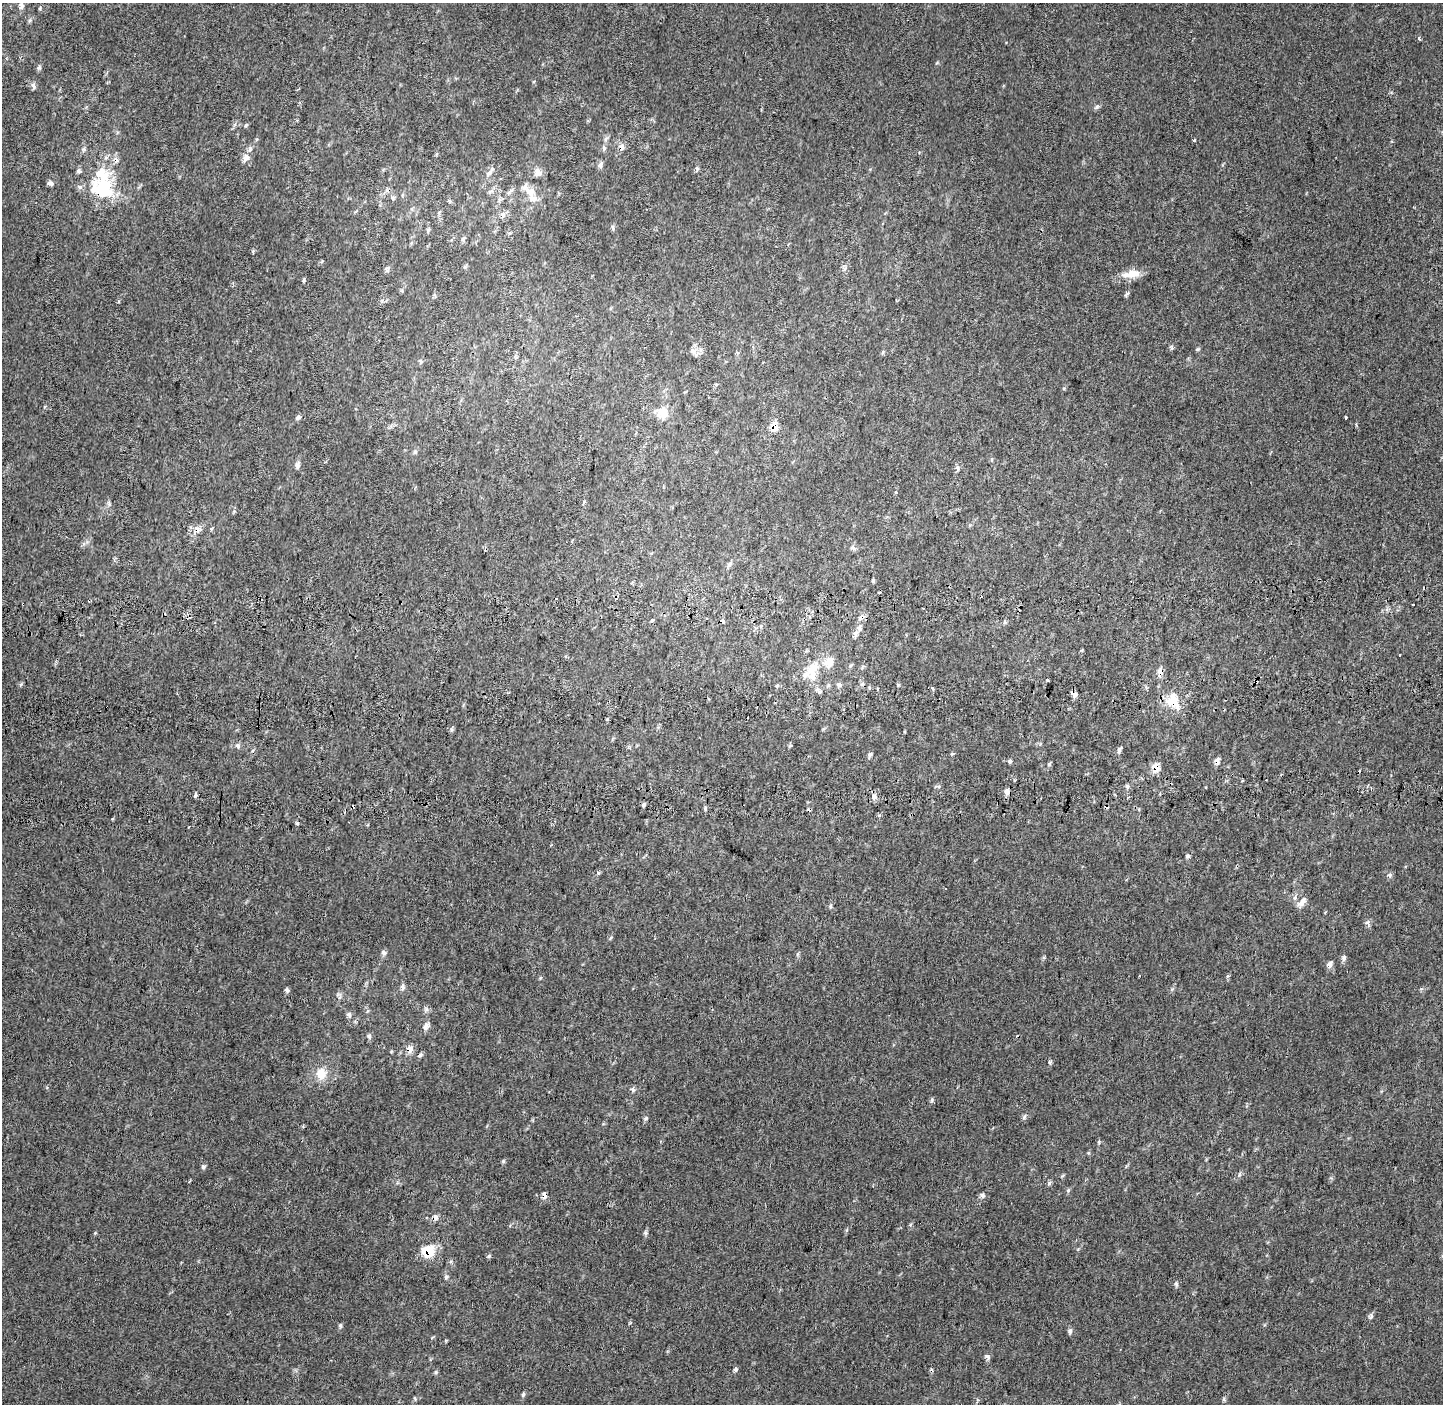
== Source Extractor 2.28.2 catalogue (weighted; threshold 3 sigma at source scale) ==
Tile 5 of 3 x 3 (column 2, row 2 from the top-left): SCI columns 1484-2924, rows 1685-3086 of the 4398 x 4771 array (HDU 1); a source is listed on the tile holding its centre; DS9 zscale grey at full resolution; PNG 1445 x 1406 px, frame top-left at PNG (2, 3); no overlay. Shown black and unused: <1% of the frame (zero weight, under 2 of 3 exposures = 6% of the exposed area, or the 3 px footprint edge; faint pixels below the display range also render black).
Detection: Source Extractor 2.28.2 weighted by HDU 2 'WHT'; one run over the whole footprint, this tile lists its part. Background 0.009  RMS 0.0058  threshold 0.026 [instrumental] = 3 sigma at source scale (4.5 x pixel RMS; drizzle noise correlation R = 1.50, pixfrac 1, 0.0396/0.0396 arcsec/px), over >= 5 px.
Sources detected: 141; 14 cosmic-ray / hot-pixel residue — not listed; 8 inside a brighter listed object's ellipse — not listed separately; the other 119 listed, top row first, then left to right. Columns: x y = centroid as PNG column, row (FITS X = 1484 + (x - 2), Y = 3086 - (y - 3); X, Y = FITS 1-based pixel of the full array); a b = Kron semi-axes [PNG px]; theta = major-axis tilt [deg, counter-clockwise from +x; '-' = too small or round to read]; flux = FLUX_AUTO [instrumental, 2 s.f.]
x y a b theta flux
21 6 9 7 -80 2
40 8 5 3 - 0.61
1419 38 4 3 - 1.1
39 68 6 5 - 1.1
33 85 8 5 -62 1.6
1096 107 8 5 28 1.2
246 125 6 4 44 0.7
1194 141 4 3 - 0.61
621 147 9 7 -77 2.5
604 148 7 5 -71 1.1
246 158 10 8 69 3.9
115 160 9 6 -62 2.1
600 165 9 5 -85 1.7
697 168 7 4 -64 0.94
79 171 5 5 - 1.1
538 172 12 8 -48 3.6
489 173 12 6 41 2.6
50 183 8 5 -18 1.7
103 189 32 27 89 36
530 191 13 12 - 5.8
490 192 8 5 28 1.4
509 192 15 5 35 2.3
393 198 6 5 - 1.1
503 215 9 6 -70 2.1
613 228 7 3 -71 0.9
428 230 8 4 74 1.1
463 239 6 5 - 1.1
845 268 6 5 - 1.3
387 269 9 6 -76 1.4
1131 274 26 10 9 7.7
304 280 6 4 88 0.68
1126 294 10 3 40 0.79
1197 349 5 4 - 0.74
693 351 10 8 -25 2.9
883 352 5 5 - 0.82
421 361 6 5 - 0.96
662 413 15 13 -48 8.8
298 417 7 6 - 1.4
1346 418 3 2 - 0.85
774 426 8 6 -86 8.8
415 452 6 5 - 1.1
297 465 9 6 -88 1.9
957 468 8 5 -84 1.4
895 492 3 3 - 3.1
198 530 11 9 -32 3.6
853 548 10 3 -20 1.1
730 564 7 5 47 1.4
873 580 4 3 - 0.9
1413 604 3 3 - 3.4
861 617 11 6 39 2.4
652 620 4 4 - 0.85
722 621 4 3 - 2.7
1005 622 6 4 71 0.82
856 634 9 5 79 2
813 668 24 12 40 11
1160 672 8 6 -64 3.9
1047 680 3 3 - 1.4
839 685 7 6 - 1.6
777 686 4 4 - 0.76
932 688 3 3 - 2.8
877 689 3 3 - 0.92
817 690 7 5 -30 1.6
1074 695 7 6 - 2.5
1172 701 16 14 -71 13
607 719 4 4 - 0.56
238 746 7 5 -69 1.3
1119 750 9 5 66 1.4
952 754 6 3 18 0.58
870 755 6 5 - 1.3
1010 761 6 5 - 0.96
1217 761 9 6 -90 2.4
1049 764 6 4 46 0.83
1156 767 8 7 - 7.1
1127 786 6 5 - 1.3
1007 792 7 6 - 3
195 795 5 4 - 1
874 796 8 6 -80 2.3
644 805 6 5 - 1.1
705 808 6 4 71 0.95
1187 856 6 5 - 1.2
598 873 5 5 - 0.79
1389 875 6 5 - 1.3
1302 902 14 7 47 3.7
830 906 6 4 89 0.85
384 952 7 6 - 1.6
1344 958 8 6 88 1.6
1329 964 8 7 - 2.3
403 986 7 4 -72 1.2
287 990 6 4 -45 1.4
426 1009 7 4 -72 1.2
349 1014 7 6 - 1.5
426 1026 10 7 64 2.4
369 1036 7 5 -75 1.3
410 1049 8 7 - 4.3
420 1055 7 5 38 1.3
1050 1062 5 5 - 0.81
321 1074 14 12 -79 8.3
633 1090 7 5 -64 1.3
932 1100 6 4 -79 0.94
1024 1117 8 5 62 1.2
645 1118 6 5 - 1
503 1161 5 5 - 0.8
203 1167 7 5 -89 1.2
1049 1183 7 5 46 1
544 1195 8 5 -78 2.4
982 1195 7 5 -30 1.6
435 1218 9 6 -72 2.1
646 1233 6 5 - 1
428 1251 6 6 - 27
489 1256 6 4 45 0.82
446 1277 6 5 - 1.1
1176 1284 6 5 - 1.2
1371 1316 8 5 82 1.2
340 1325 6 5 - 0.92
1070 1331 7 5 88 1.5
988 1357 8 5 -56 1.5
736 1369 6 6 - 1
436 1372 5 5 - 0.83
523 1395 7 5 72 1.1
Overlapping masked pixels (flux is a lower limit): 15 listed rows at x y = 621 147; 115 160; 103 189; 774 426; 198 530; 861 617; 722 621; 1160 672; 1172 701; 1217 761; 1156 767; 410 1049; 544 1195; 435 1218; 428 1251
Unlisted compact peaks at least as high as the median listed source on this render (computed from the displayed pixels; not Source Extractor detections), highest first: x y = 1367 922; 1068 1190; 1099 1142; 95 1233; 1171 348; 1044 957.